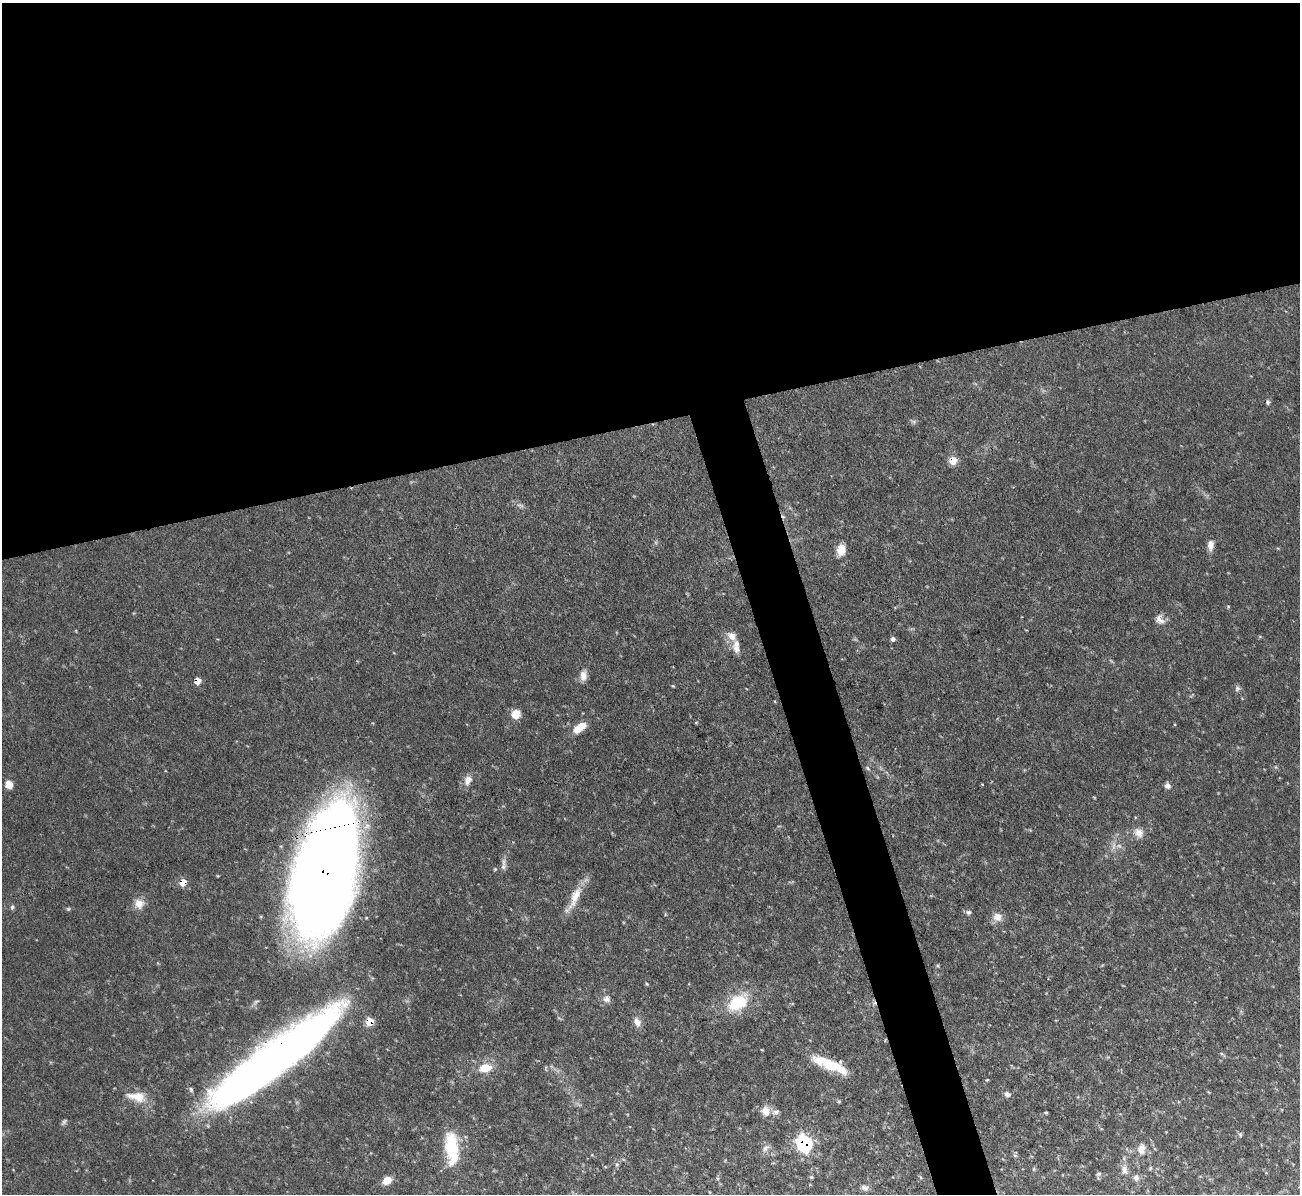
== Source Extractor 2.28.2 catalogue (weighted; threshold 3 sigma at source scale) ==
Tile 2 of 4 x 4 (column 2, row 1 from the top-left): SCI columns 1299-2596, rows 3717-4908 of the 5192 x 5173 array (HDU 1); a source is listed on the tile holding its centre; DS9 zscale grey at full resolution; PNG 1302 x 1196 px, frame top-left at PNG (2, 3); no overlay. Shown black and unused: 38% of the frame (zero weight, under 3 of 4 exposures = <1% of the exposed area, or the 3 px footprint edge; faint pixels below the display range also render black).
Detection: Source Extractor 2.28.2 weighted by HDU 2 'WHT'; one run over the whole footprint, this tile lists its part. Background 0.103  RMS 0.0052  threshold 0.0233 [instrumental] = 3 sigma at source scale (4.5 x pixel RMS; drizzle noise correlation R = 1.50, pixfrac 1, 0.05/0.05 arcsec/px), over >= 5 px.
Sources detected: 62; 2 too faint to see at this stretch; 1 inside a brighter object's white glare — not listed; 3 inside a brighter listed object's ellipse — not listed separately; the other 56 listed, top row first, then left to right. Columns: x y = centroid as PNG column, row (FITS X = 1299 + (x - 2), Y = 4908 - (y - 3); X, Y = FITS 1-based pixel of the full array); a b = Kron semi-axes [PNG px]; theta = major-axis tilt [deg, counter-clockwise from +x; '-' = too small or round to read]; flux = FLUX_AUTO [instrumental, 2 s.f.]
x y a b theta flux
1268 402 6 5 - 1.1
914 422 8 5 -19 1.1
953 460 6 6 - 9.4
1210 545 13 7 90 3.4
841 550 11 8 82 8.6
1228 606 5 3 - 0.48
1160 619 15 10 -61 3.7
731 636 14 10 -45 4.2
893 639 6 5 - 1.4
736 649 15 9 -53 4.1
583 676 14 8 88 3.8
197 681 5 5 - 5.7
1237 688 8 7 - 1.5
515 714 11 10 - 5.7
580 727 18 8 36 7.3
868 768 6 4 -59 0.81
468 780 14 9 65 4.1
9 784 8 7 - 4.4
982 784 4 3 - 0.39
1167 786 7 6 - 2
1139 833 14 11 -42 4.7
503 865 19 5 86 2.6
325 871 106 45 76 1000
183 882 7 6 - 6.6
575 897 37 10 67 9.4
139 904 13 12 - 5.1
12 907 6 5 - 0.93
969 912 6 6 - 1.3
997 917 12 11 - 4.4
647 984 4 4 - 0.59
607 999 10 9 - 2.6
738 1002 23 15 33 23
369 1022 6 5 - 12
637 1022 12 8 -72 3.4
270 1062 128 26 37 490
828 1064 38 11 -21 18
485 1068 15 10 12 9
987 1080 4 3 - 0.44
191 1090 7 5 -73 1.1
1007 1094 8 7 - 1.8
137 1097 28 12 -12 9.5
839 1101 6 3 18 0.58
765 1111 13 11 -72 5.2
1046 1113 4 2 - 0.64
1240 1135 7 5 -70 0.84
804 1143 8 7 - 110
451 1148 39 15 -84 25
765 1148 13 7 47 2.3
1141 1149 15 10 83 4.6
1015 1155 6 4 -2 0.77
1034 1169 6 4 71 0.64
1124 1170 13 8 -80 3.2
1099 1174 6 5 - 0.98
1136 1178 9 8 - 2.2
387 1180 9 7 35 6.2
865 1188 11 6 -27 1.8
Overlapping masked pixels (flux is a lower limit): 7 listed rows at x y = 953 460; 197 681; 325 871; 183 882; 369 1022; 270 1062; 804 1143